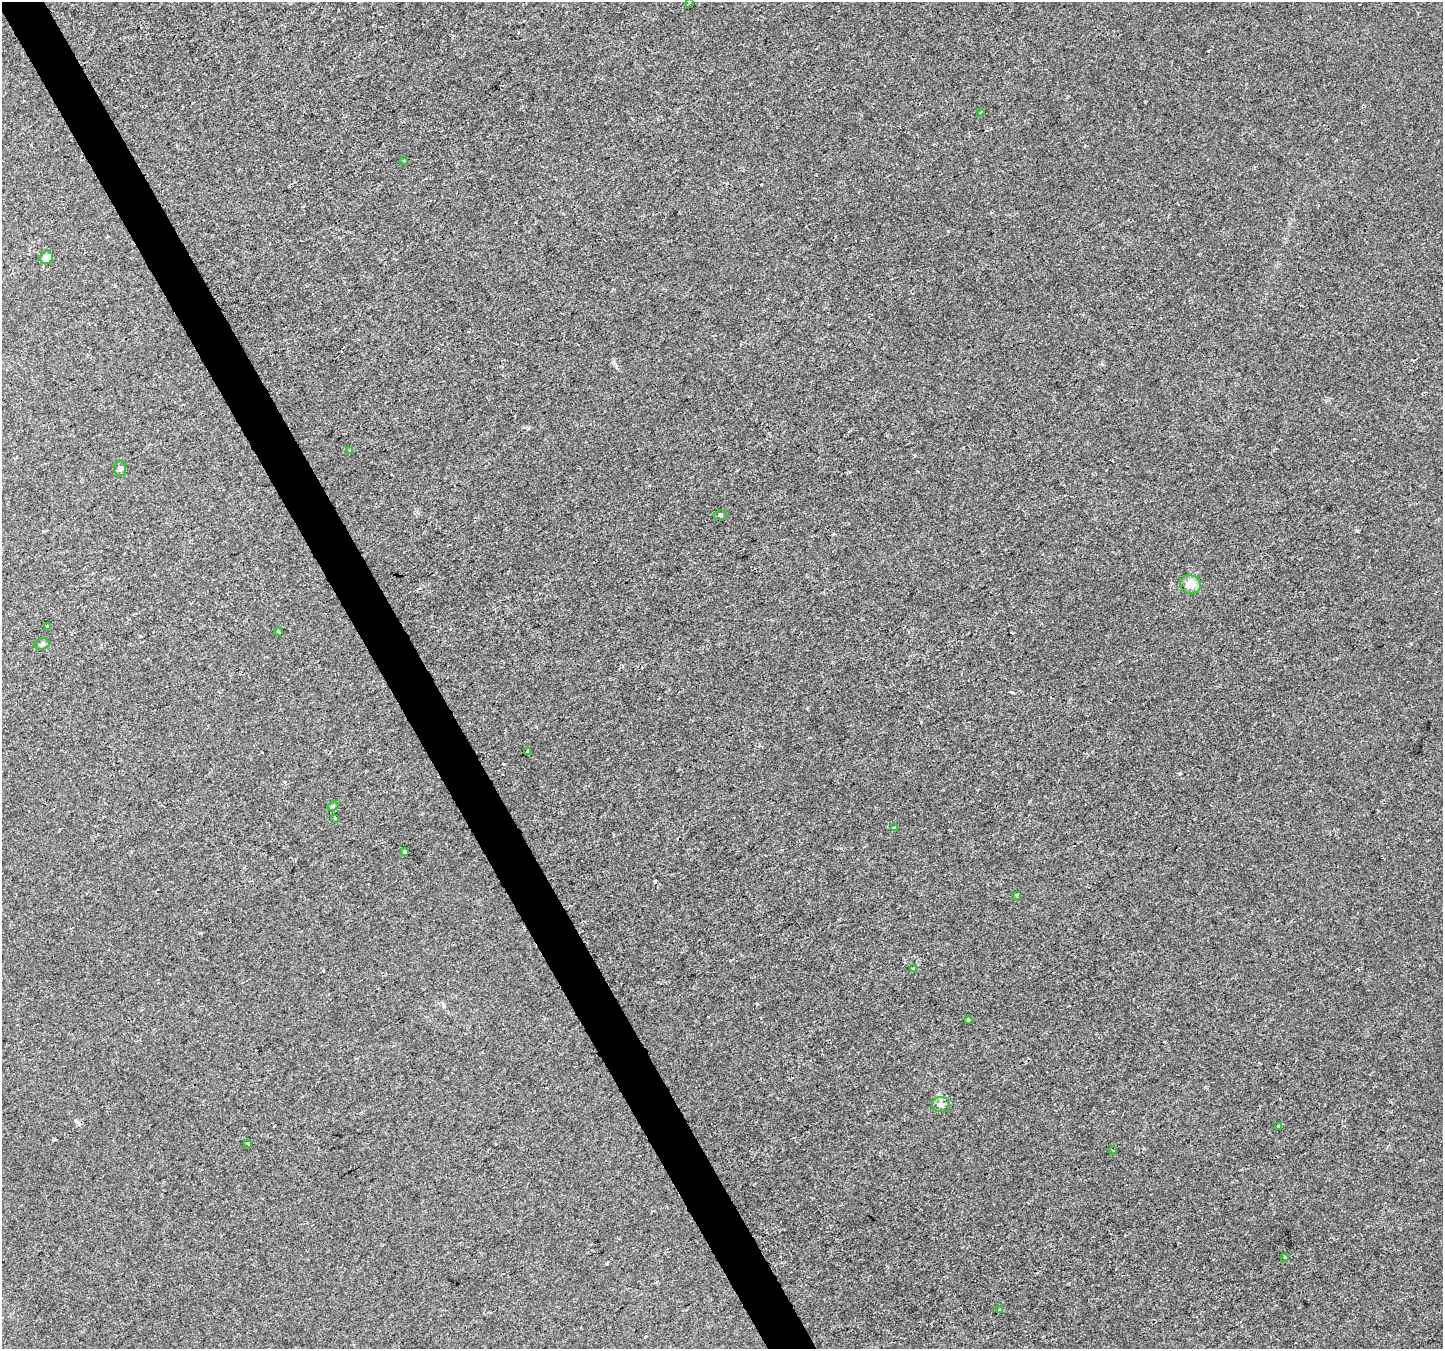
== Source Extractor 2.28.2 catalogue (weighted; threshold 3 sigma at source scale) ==
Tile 11 of 4 x 4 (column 3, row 3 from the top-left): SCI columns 2882-4322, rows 1448-2794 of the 5769 x 5649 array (HDU 1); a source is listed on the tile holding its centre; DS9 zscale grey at full resolution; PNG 1445 x 1351 px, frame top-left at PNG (2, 2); each listed source drawn as its Kron ellipse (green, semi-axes under 4 px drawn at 4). Shown black and unused: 3% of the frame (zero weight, under 2 of 3 exposures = <1% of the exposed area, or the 3 px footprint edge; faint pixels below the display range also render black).
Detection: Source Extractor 2.28.2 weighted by HDU 2 'WHT'; one run over the whole footprint, this tile lists its part. Background 0.00101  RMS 0.0023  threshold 0.0102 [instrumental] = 3 sigma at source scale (4.5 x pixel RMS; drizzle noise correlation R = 1.50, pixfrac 1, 0.0396/0.0396 arcsec/px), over >= 5 px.
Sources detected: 28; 3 cosmic-ray / hot-pixel residue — neither listed nor drawn; the other 25 listed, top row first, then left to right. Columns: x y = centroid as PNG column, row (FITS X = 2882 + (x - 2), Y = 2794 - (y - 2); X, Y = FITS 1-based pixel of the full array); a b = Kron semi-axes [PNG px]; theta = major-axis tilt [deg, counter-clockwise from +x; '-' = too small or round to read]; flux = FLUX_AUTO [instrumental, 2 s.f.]
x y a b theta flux
689 3 3 2 - 0.22
981 112 3 2 - 0.16
404 161 3 3 - 0.19
46 258 7 6 - 1.8
350 451 4 3 - 0.27
120 468 8 6 86 0.56
720 515 6 5 - 0.35
1190 584 10 9 - 3.1
47 626 3 2 - 0.19
278 631 3 3 - 0.21
42 644 7 5 16 0.51
528 751 3 3 - 11
333 806 5 4 - 0.31
335 818 3 3 - 0.26
894 827 3 3 - 3
405 852 4 3 - 1.6
1016 896 4 3 - 0.33
913 969 4 3 - 0.6
968 1020 3 3 - 0.3
941 1105 9 7 0 0.91
1278 1127 3 3 - 5.4
248 1143 4 3 - 3.9
1113 1150 4 3 - 0.27
1284 1257 3 2 - 0.25
1000 1310 3 3 - 0.26
Unlisted compact peaks at least as high as the median listed source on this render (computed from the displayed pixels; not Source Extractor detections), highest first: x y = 1180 773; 757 1004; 1357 531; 1012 692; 948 231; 1102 364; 1411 644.